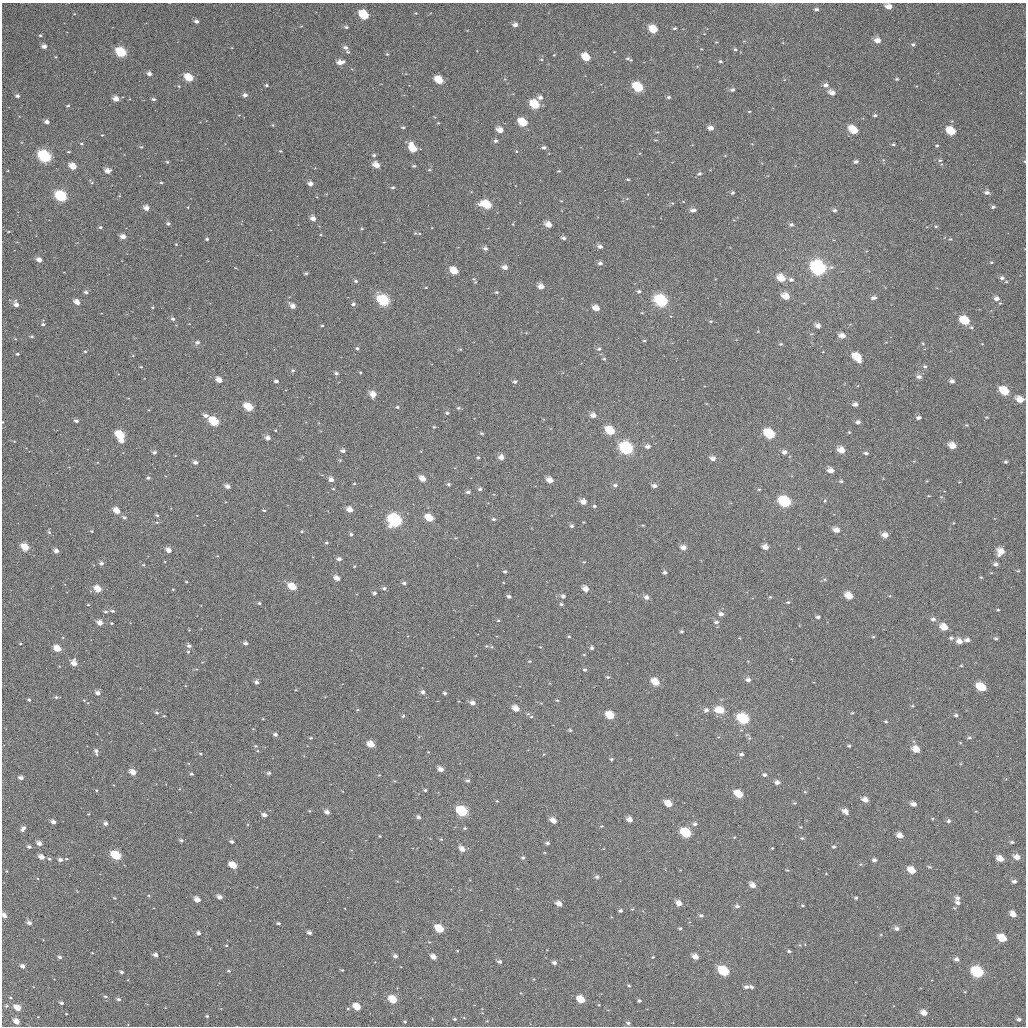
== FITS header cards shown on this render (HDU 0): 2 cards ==
NAXIS1  =                 1024
NAXIS2  =                 1024

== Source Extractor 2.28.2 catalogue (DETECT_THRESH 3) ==
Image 1024 x 1024 px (HDU 0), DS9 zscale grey, 1 PNG px = 1 image px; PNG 1028 x 1028 px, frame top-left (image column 1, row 1024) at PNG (2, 3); no overlay
Background 953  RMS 36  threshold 107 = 3 sigma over >= 5 px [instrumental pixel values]
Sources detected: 492; all 492 listed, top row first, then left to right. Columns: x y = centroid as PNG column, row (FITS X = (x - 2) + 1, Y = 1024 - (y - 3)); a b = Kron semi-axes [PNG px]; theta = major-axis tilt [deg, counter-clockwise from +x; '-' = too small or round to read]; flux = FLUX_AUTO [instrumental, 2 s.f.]
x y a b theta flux
888 6 5 4 - 18000
816 9 6 5 - 5100
416 13 4 4 - 2200
74 14 4 3 - 1800
364 15 7 5 -38 110000
196 21 5 4 - 7400
515 25 5 4 - 9700
346 27 5 3 - 4100
675 28 4 3 - 3300
653 29 6 5 - 48000
40 35 4 3 - 2500
877 40 6 5 - 17000
716 42 3 3 - 2000
913 44 5 4 - 3800
44 46 5 4 - 12000
346 48 6 5 - 7600
735 49 4 4 - 3300
477 51 2 2 - 1400
121 52 7 5 -33 120000
348 52 5 3 - 3000
387 54 4 4 - 2500
554 55 3 3 - 1700
56 57 3 3 - 1900
586 57 6 5 - 53000
541 59 4 3 - 1900
631 60 7 5 -13 3900
720 61 4 3 - 3200
340 62 7 4 10 18000
149 74 5 4 - 10000
189 78 6 5 - 60000
897 79 4 4 - 3100
439 80 6 5 - 62000
267 85 4 4 - 3100
826 85 6 5 - 8600
179 86 4 4 - 2200
638 87 7 5 -36 120000
732 90 5 4 - 5200
832 93 6 5 - 15000
245 95 4 4 - 7800
17 96 5 4 - 6100
540 97 5 5 - 8700
668 97 5 4 - 3800
116 99 5 4 - 20000
154 99 4 4 - 4800
535 104 7 5 -34 85000
68 106 4 3 - 3100
749 111 3 2 - 1800
239 115 3 3 - 1400
875 115 4 4 - 4200
47 122 4 3 - 11000
523 122 6 5 - 76000
438 123 3 3 - 1800
273 125 4 3 - 2200
403 127 5 4 - 3100
851 127 7 5 3 14000
711 128 5 4 - 13000
500 130 5 4 - 21000
854 131 6 4 -3 36000
951 131 7 5 -31 55000
657 132 4 3 - 2100
102 135 3 3 - 1700
496 141 5 5 - 5200
81 143 4 3 - 2100
411 143 6 5 - 9100
893 144 4 3 - 2800
937 145 4 4 - 2400
141 147 4 3 - 2700
544 148 4 4 - 5900
413 149 6 4 -25 51000
280 151 4 4 - 1900
68 152 3 2 - 2600
374 155 4 4 - 4300
44 156 7 5 -36 330000
940 160 5 5 - 3600
1025 161 4 2 - 1700
167 162 4 3 - 3200
856 162 4 4 - 5200
376 165 6 4 -33 25000
73 166 5 4 - 36000
414 166 4 3 - 3300
430 170 4 4 - 2600
108 171 5 4 - 15000
559 171 4 3 - 2400
699 174 6 5 - 4600
628 180 5 3 - 2500
161 182 4 3 - 2700
92 183 5 3 - 2600
310 184 5 4 - 12000
393 188 4 4 - 3600
987 192 7 5 -3 7400
732 193 5 4 - 4000
61 196 7 5 -33 200000
486 205 8 5 -18 98000
188 207 3 2 - 1600
993 207 5 4 - 4200
146 208 5 4 - 17000
693 210 7 4 7 8300
834 210 6 5 - 5200
313 219 5 4 - 14000
168 224 4 4 - 4700
548 225 5 4 - 21000
791 225 5 4 - 4800
936 226 4 3 - 2400
100 227 4 4 - 3200
362 229 4 4 - 2300
415 233 5 4 - 2400
321 235 4 2 - 1900
123 237 4 4 - 16000
564 238 5 3 - 6300
207 239 4 3 - 3900
950 239 4 4 - 2100
176 244 3 3 - 1800
600 247 5 4 - 8000
485 249 5 4 - 6800
39 260 4 4 - 16000
991 262 4 4 - 2300
600 263 6 5 - 6700
505 267 5 4 - 14000
818 267 8 6 -32 880000
454 271 6 5 - 47000
306 273 4 3 - 3900
781 278 7 6 - 37000
1002 278 6 5 - 6800
474 279 5 4 - 2700
791 280 6 5 - 6300
356 281 5 4 - 4100
475 282 3 2 - 2000
541 286 5 5 - 17000
426 288 3 2 - 1700
639 291 5 4 - 4800
86 292 5 4 - 5400
497 292 5 4 - 2900
786 296 6 5 - 32000
873 298 7 5 9 6800
996 298 7 6 - 10000
383 300 7 6 - 180000
661 300 8 6 -32 260000
77 302 5 4 - 18000
16 304 6 4 -65 13000
353 304 5 4 - 5000
292 306 5 4 - 15000
153 307 4 3 - 2200
596 308 5 4 - 24000
642 313 5 3 - 1800
173 319 4 4 - 5300
965 320 7 5 -30 92000
711 321 4 3 - 2300
43 324 4 3 - 4200
322 325 3 3 - 2300
818 326 5 4 - 11000
842 336 7 5 -10 15000
32 337 4 3 - 3100
16 339 4 3 - 1900
644 340 4 3 - 2300
687 340 2 2 - 1200
197 342 6 5 - 6100
923 343 4 4 - 2200
781 344 5 4 - 2800
357 348 4 3 - 3900
460 349 4 3 - 2300
599 349 5 4 - 4000
85 352 4 3 - 2600
17 354 3 3 - 3700
857 357 7 5 -43 69000
604 359 5 4 - 2900
925 366 5 4 - 3700
141 367 3 3 - 2100
293 371 4 4 - 3900
360 372 3 3 - 2300
336 373 4 3 - 5400
919 377 6 5 - 7900
219 380 5 4 - 20000
276 381 4 3 - 6500
952 381 5 4 - 7000
515 382 5 4 - 4700
1004 391 7 5 -33 64000
373 394 5 5 - 24000
1020 399 6 5 - 25000
855 404 5 4 - 8400
248 407 6 5 - 61000
397 407 4 3 - 3100
458 408 5 4 - 3400
447 413 4 3 - 3900
593 415 5 5 - 14000
206 416 6 4 -24 8900
987 417 4 3 - 2000
919 418 5 4 - 6300
76 421 4 3 - 6100
214 421 6 5 - 120000
3 422 2 2 - 1800
858 422 5 4 - 6900
966 425 5 4 - 2400
434 427 4 3 - 2600
275 430 3 2 - 1600
610 430 7 5 -32 97000
849 432 4 4 - 2300
482 433 5 3 - 3200
769 434 7 5 -31 170000
120 435 6 5 - 100000
268 438 4 4 - 11000
14 441 3 3 - 1600
122 441 5 3 - 11000
648 446 5 5 - 8800
952 446 6 4 -17 27000
626 448 7 6 - 290000
841 450 6 5 - 26000
343 451 4 4 - 7700
154 452 4 4 - 5900
784 452 6 5 - 8600
866 453 5 3 - 5200
501 457 5 5 - 15000
478 458 4 4 - 3100
713 458 6 5 - 12000
340 460 5 4 - 2500
195 462 5 4 - 7800
1006 462 4 4 - 3200
831 470 6 5 - 16000
148 478 5 4 - 3700
331 479 5 5 - 11000
422 479 5 4 - 21000
550 480 5 4 - 19000
841 481 5 3 - 3900
354 484 4 2 - 1800
449 484 4 4 - 4100
615 485 5 4 - 5300
228 486 5 4 - 10000
654 486 6 4 -3 7900
333 489 4 3 - 1900
480 489 4 3 - 4900
759 489 4 4 - 2700
468 492 5 4 - 5000
929 496 4 2 - 1600
785 501 7 5 -31 330000
825 501 5 4 - 2600
583 502 6 5 - 17000
594 506 4 3 - 3800
350 510 5 4 - 21000
117 511 5 4 - 29000
264 511 4 3 - 2400
157 515 5 4 - 3700
124 517 5 4 - 4600
429 518 6 4 -29 49000
494 519 4 3 - 4400
395 520 7 6 - 530000
157 522 4 4 - 2500
953 523 3 2 - 1600
643 525 3 2 - 2100
572 526 4 4 - 5800
836 530 6 5 - 17000
92 531 4 3 - 2000
302 531 4 3 - 2500
49 532 5 5 - 4100
351 534 4 4 - 4200
885 535 6 5 - 16000
456 538 4 3 - 1800
327 543 4 3 - 3400
25 547 6 4 -33 48000
683 547 6 5 - 14000
765 547 5 4 - 16000
169 550 5 4 - 14000
56 551 5 4 - 11000
1001 551 7 6 - 27000
339 559 4 4 - 7600
101 563 5 4 - 7000
996 564 5 4 - 6600
143 565 5 4 - 2900
354 566 3 3 - 1900
1018 571 4 4 - 2500
505 572 5 4 - 3400
665 572 4 4 - 5400
981 577 5 3 - 2000
337 578 5 4 - 16000
186 582 3 2 - 2100
404 583 4 3 - 5500
292 587 6 4 -28 52000
384 588 5 4 - 5400
98 589 5 4 - 35000
586 589 5 4 - 20000
374 593 4 3 - 5000
509 596 4 3 - 5800
563 596 5 4 - 6200
849 596 6 5 - 33000
647 597 6 5 - 9700
770 597 4 3 - 2500
788 602 5 4 - 3100
259 603 4 3 - 3900
561 604 5 4 - 3500
88 605 4 3 - 2000
998 610 3 3 - 2200
113 611 5 4 - 4100
106 612 5 4 - 4100
721 614 5 4 - 9000
818 617 4 3 - 5900
933 619 6 5 - 6600
498 620 4 4 - 2200
716 622 6 4 7 5500
100 623 5 4 - 17000
112 623 3 3 - 2200
944 627 6 5 - 31000
682 631 4 4 - 3300
569 636 4 4 - 2700
873 637 4 4 - 2700
951 638 6 4 0 4700
996 638 4 4 - 3700
967 640 5 4 - 9100
959 641 6 5 - 15000
246 643 5 4 - 5800
20 644 3 2 - 2100
189 646 5 4 - 7100
486 646 5 4 - 2600
492 647 5 3 - 2100
592 648 3 3 - 5000
57 649 5 4 - 40000
188 651 4 4 - 2700
584 655 5 3 - 1700
529 661 4 3 - 2500
74 663 5 5 - 19000
961 666 4 3 - 1900
585 670 4 4 - 4000
608 677 4 4 - 3400
748 680 5 4 - 9200
257 682 5 4 - 7800
655 682 6 5 - 39000
981 687 7 5 -28 73000
423 692 4 4 - 7400
98 693 5 4 - 10000
445 693 4 3 - 4300
56 697 5 4 - 4100
29 700 3 3 - 3800
84 700 3 3 - 1700
557 700 4 4 - 2300
473 703 5 4 - 13000
912 706 4 4 - 2600
516 709 5 4 - 27000
357 710 4 3 - 2000
706 710 6 5 - 7800
720 710 9 6 -10 43000
157 713 5 4 - 3800
852 713 4 3 - 2000
610 715 6 5 - 62000
956 715 5 4 - 4000
164 716 4 2 - 1800
403 716 4 4 - 3500
743 719 7 6 - 170000
886 721 4 3 - 2900
570 730 3 3 - 3300
275 734 5 4 - 6800
969 737 6 4 -14 3500
311 738 4 3 - 2900
749 738 6 4 90 3200
371 744 6 4 -17 29000
256 746 5 4 - 3000
849 746 3 3 - 3200
916 749 6 5 - 28000
96 751 7 4 -80 8700
258 751 4 4 - 2600
201 754 4 3 - 2600
742 754 5 4 - 5300
611 759 3 3 - 3400
441 769 5 4 - 14000
133 772 5 4 - 22000
269 773 5 4 - 4500
191 774 4 3 - 3900
379 775 3 3 - 1500
765 775 4 4 - 5200
21 778 4 3 - 8300
468 780 5 4 - 4800
777 782 5 4 - 9600
97 790 4 4 - 2400
425 790 3 3 - 3300
1010 791 3 2 - 1600
805 792 5 3 - 2100
739 794 6 5 - 52000
865 800 6 5 - 14000
497 801 4 3 - 2000
794 803 4 4 - 2700
668 804 6 4 -30 33000
914 804 5 4 - 11000
462 811 7 5 -31 210000
845 811 6 4 -30 14000
327 812 4 3 - 11000
89 814 3 2 - 1800
264 815 5 4 - 9700
418 817 4 4 - 6300
629 819 5 4 - 14000
553 821 6 4 -34 19000
949 821 5 4 - 5100
53 822 4 3 - 10000
106 823 5 4 - 7800
695 824 5 4 - 5300
602 826 3 3 - 2000
801 827 4 3 - 1700
465 828 4 3 - 3100
23 829 6 4 59 9800
686 833 7 5 -34 160000
900 835 5 4 - 17000
380 836 2 2 - 2300
734 837 4 3 - 1800
802 838 4 4 - 3100
441 839 4 4 - 2400
181 840 4 3 - 4700
232 841 4 3 - 5600
1012 842 4 4 - 3400
39 843 5 4 - 13000
547 843 4 3 - 5000
834 846 4 4 - 3600
29 847 4 3 - 5500
772 848 3 3 - 1600
462 849 6 4 -30 16000
116 855 6 5 - 130000
41 857 5 4 - 19000
1017 857 6 5 - 15000
523 858 4 4 - 4600
49 859 5 4 - 3300
1000 859 6 4 -30 22000
60 860 5 4 - 8200
874 860 4 4 - 6500
233 865 6 4 -31 51000
929 867 5 3 - 2800
787 870 4 3 - 2100
912 870 6 5 - 41000
6 871 4 3 - 1800
597 877 5 5 - 5400
1014 881 5 4 - 6500
753 885 5 4 - 17000
230 888 2 2 - 1800
149 895 4 3 - 2300
220 897 4 3 - 12000
115 898 3 3 - 2300
856 898 4 3 - 3800
957 898 6 5 - 7200
197 900 5 4 - 22000
679 903 5 4 - 18000
958 903 6 4 -17 6700
559 904 5 4 - 16000
803 905 4 3 - 2700
737 906 5 4 - 5900
955 908 4 3 - 1800
632 909 4 3 - 2100
620 911 4 4 - 4400
1013 914 6 4 -54 16000
4 915 6 4 -58 11000
701 915 5 5 - 4500
29 923 5 4 - 8000
278 923 4 3 - 4200
680 928 4 3 - 3000
897 928 6 5 - 7900
440 929 6 4 -33 99000
198 933 4 4 - 6400
309 933 4 3 - 7900
1002 938 7 5 -30 60000
226 945 4 3 - 1900
800 945 5 3 - 2000
789 951 4 3 - 3700
156 955 4 3 - 9900
395 956 4 3 - 6900
60 957 4 3 - 5500
433 957 5 4 - 18000
653 957 3 2 - 2100
695 957 5 4 - 17000
956 959 4 4 - 7500
500 961 5 4 - 6200
554 962 5 4 - 6700
23 966 4 3 - 9400
342 970 3 3 - 1900
229 971 4 4 - 3300
724 971 7 5 -32 180000
122 972 3 3 - 5000
977 972 7 6 - 210000
629 985 5 4 - 3000
746 987 6 4 -4 6500
752 987 5 3 - 4900
106 996 5 4 - 3400
119 999 4 4 - 5400
393 999 6 5 - 60000
581 999 6 5 - 46000
639 1001 4 4 - 3300
62 1003 4 3 - 5500
7 1006 5 4 - 3100
357 1007 6 4 -30 50000
18 1008 5 4 - 37000
348 1009 4 3 - 2100
924 1013 5 4 - 17000
66 1014 2 2 - 1900
207 1016 3 3 - 3000
38 1017 2 2 - 1100
464 1018 4 2 - 1400
455 1019 4 3 - 3200
1019 1019 4 3 - 6300
16 1021 5 4 - 22000
487 1021 3 3 - 1600
628 1023 5 3 - 4700
At the frame edge (FLAGS 8, measured only in part): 4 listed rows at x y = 888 6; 1025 161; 3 422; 4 915

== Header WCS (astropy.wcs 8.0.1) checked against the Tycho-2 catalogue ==
Header WCS as astropy/WCSLIB reads it (applying the file's SIP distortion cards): RA---TAN-SIP/DEC--TAN-SIP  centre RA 01:35:09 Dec +04:18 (23.79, +4.29 deg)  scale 8.66 arcsec/px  FOV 147.9' x 147.9'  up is +179 deg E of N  parity flipped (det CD > 0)
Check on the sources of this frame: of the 60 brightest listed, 60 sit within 11.5 arcsec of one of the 180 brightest Tycho-2 stars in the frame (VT <= 12.51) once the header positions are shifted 4.83 arcsec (3.74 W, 3.06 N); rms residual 3.83 arcsec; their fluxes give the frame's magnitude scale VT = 22.12 - 2.5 log10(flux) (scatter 0.17 mag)
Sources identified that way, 172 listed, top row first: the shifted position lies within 11.5 arcsec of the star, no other Tycho-2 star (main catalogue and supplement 1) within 23.0 arcsec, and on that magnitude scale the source's flux lands within +1.5 / -3 mag of the star's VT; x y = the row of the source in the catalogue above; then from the Tycho-2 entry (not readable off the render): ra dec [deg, ICRS J2000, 3 dp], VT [Tycho-2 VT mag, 2 dp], TYC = Tycho-2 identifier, HIP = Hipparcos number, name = IAU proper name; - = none
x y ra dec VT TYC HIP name
888 6 22.908 +3.053 11.18 31-100-1 - -
364 15 24.170 +3.099 9.72 31-176-1 - -
653 29 23.473 +3.120 10.28 31-106-1 - -
877 40 22.932 +3.135 11.36 31-111-1 - -
44 46 24.939 +3.191 12.01 31-312-1 - -
121 52 24.753 +3.202 9.30 31-320-1 - -
586 57 23.633 +3.191 10.39 31-122-1 - -
340 62 24.226 +3.215 11.99 31-314-1 - -
189 78 24.589 +3.260 10.00 31-285-1 - -
439 80 23.986 +3.253 10.37 31-1211-1 - -
638 87 23.506 +3.260 9.34 31-1127-1 - -
732 90 23.279 +3.260 12.62 31-1118-1 - -
832 93 23.039 +3.263 11.81 31-127-1 - -
245 95 24.453 +3.298 12.48 31-202-1 - -
116 99 24.764 +3.314 11.58 31-329-1 - -
535 104 23.754 +3.307 9.67 31-1154-1 - -
875 115 22.935 +3.315 12.78 31-130-1 - -
47 122 24.929 +3.373 11.94 31-228-1 - -
523 122 23.782 +3.351 10.07 31-1060-1 - -
500 130 23.836 +3.370 11.51 31-1181-1 - -
854 131 22.984 +3.354 10.51 31-1099-1 - -
951 131 22.750 +3.349 10.11 31-133-1 - -
413 149 24.046 +3.419 10.66 31-1157-1 - -
44 156 24.933 +3.456 8.21 31-1186-1 7747 -
376 165 24.133 +3.461 11.04 31-1100-1 - -
73 166 24.864 +3.479 10.84 31-1111-1 - -
108 171 24.781 +3.488 11.94 31-1121-1 - -
310 184 24.291 +3.508 11.52 31-1173-1 - -
61 196 24.892 +3.551 8.76 31-1057-1 7732 -
486 205 23.865 +3.550 9.81 31-1216-1 - -
146 208 24.685 +3.575 11.54 31-1198-1 - -
168 224 24.633 +3.612 12.66 31-591-1 - -
548 225 23.716 +3.595 11.07 31-632-1 - -
123 237 24.741 +3.645 11.44 31-856-1 - -
39 260 24.942 +3.704 11.53 31-514-1 - -
505 267 23.819 +3.700 11.62 31-405-1 - -
818 267 23.062 +3.685 7.58 31-683-1 7156 -
454 271 23.940 +3.711 10.49 31-488-1 - -
781 278 23.151 +3.713 10.70 31-654-1 - -
1002 278 22.620 +3.699 12.20 31-1004-1 - -
541 286 23.731 +3.744 11.21 31-676-1 - -
786 296 23.139 +3.756 10.78 31-918-1 - -
996 298 22.632 +3.749 11.76 31-1016-1 - -
383 300 24.110 +3.786 8.66 31-919-1 7491 -
661 300 23.440 +3.772 8.31 31-740-1 7281 -
77 302 24.848 +3.805 11.22 31-580-1 - -
16 304 24.995 +3.814 11.90 31-905-1 - -
353 304 24.183 +3.795 12.17 31-548-1 - -
292 306 24.329 +3.803 11.52 31-871-1 - -
596 308 23.596 +3.793 11.47 31-428-1 - -
173 319 24.617 +3.840 12.65 31-675-1 - -
965 320 22.707 +3.805 9.90 31-941-1 - -
818 326 23.061 +3.824 12.00 31-612-1 - -
842 336 23.002 +3.847 11.62 31-339-1 - -
857 357 22.965 +3.898 10.31 31-636-1 - -
1004 391 22.607 +3.972 9.86 31-992-1 - -
373 394 24.130 +4.012 11.84 31-510-1 - -
1020 399 22.570 +3.991 10.73 31-960-1 - -
855 404 22.967 +4.012 12.23 31-447-1 - -
248 407 24.430 +4.049 9.94 31-711-1 - -
593 415 23.598 +4.051 11.80 31-824-1 - -
919 418 22.814 +4.040 12.45 31-913-1 - -
76 421 24.845 +4.090 12.37 31-534-1 - -
214 421 24.512 +4.086 9.54 31-884-1 - -
610 430 23.556 +4.088 9.78 31-504-1 - -
769 434 23.171 +4.087 9.21 31-803-1 - -
120 435 24.738 +4.122 9.80 31-722-1 - -
122 441 24.735 +4.136 11.49 31-628-1 - -
648 446 23.465 +4.123 12.46 31-600-1 - -
952 446 22.729 +4.106 10.99 31-986-1 - -
626 448 23.516 +4.129 8.21 31-396-1 7307 -
841 450 22.997 +4.123 10.66 31-651-1 - -
343 451 24.201 +4.149 11.77 31-601-1 - -
866 453 22.939 +4.128 12.20 31-631-1 - -
501 457 23.818 +4.157 11.36 31-685-1 - -
713 458 23.307 +4.149 12.00 31-696-1 - -
195 462 24.556 +4.185 12.31 31-655-1 - -
831 470 23.022 +4.172 10.73 31-852-1 - -
331 479 24.227 +4.219 11.93 31-802-1 - -
422 479 24.006 +4.213 11.15 31-704-1 - -
550 480 23.699 +4.210 11.31 31-693-1 - -
785 501 23.131 +4.250 8.62 31-434-1 - -
583 502 23.617 +4.260 11.16 31-697-1 - -
350 510 24.180 +4.291 11.22 31-799-1 - -
117 511 24.742 +4.305 11.10 31-525-1 - -
429 518 23.988 +4.307 10.48 31-826-1 - -
836 530 23.006 +4.315 11.27 31-349-1 - -
885 535 22.888 +4.325 11.18 31-781-1 - -
25 547 24.962 +4.397 10.25 31-354-1 - -
683 547 23.374 +4.365 11.57 31-614-1 - -
765 547 23.176 +4.359 11.28 31-717-1 - -
56 551 24.887 +4.404 12.51 31-421-1 - -
1001 551 22.607 +4.357 11.30 31-1018-1 - -
996 564 22.620 +4.388 12.49 31-953-1 - -
337 578 24.208 +4.457 11.70 31-546-1 - -
404 583 24.047 +4.465 12.00 31-647-1 - -
292 587 24.314 +4.480 10.47 31-759-1 - -
98 589 24.785 +4.494 10.61 31-478-1 - -
586 589 23.607 +4.470 10.91 31-816-1 - -
509 596 23.792 +4.491 12.89 31-487-1 - -
849 596 22.972 +4.473 10.50 31-738-1 - -
647 597 23.460 +4.487 11.77 31-590-1 - -
721 614 23.279 +4.522 11.59 31-497-1 - -
933 619 22.768 +4.524 12.02 31-383-1 - -
100 623 24.778 +4.575 11.76 31-553-1 - -
944 627 22.740 +4.543 10.48 31-584-1 7055 -
967 640 22.685 +4.572 11.97 31-967-1 - -
189 646 24.562 +4.626 12.09 31-677-1 - -
57 649 24.879 +4.639 10.62 31-695-1 - -
74 663 24.838 +4.674 11.01 31-406-1 - -
748 680 23.211 +4.679 12.20 31-515-1 - -
257 682 24.397 +4.711 11.97 31-462-1 - -
655 682 23.434 +4.691 10.39 31-689-1 - -
981 687 22.648 +4.686 9.90 31-991-1 - -
98 693 24.780 +4.743 11.65 31-384-1 - -
516 709 23.770 +4.762 10.76 31-804-1 - -
706 710 23.311 +4.755 11.94 31-883-1 - -
720 710 23.275 +4.755 10.84 31-757-1 - -
610 715 23.541 +4.773 10.30 31-773-1 - -
743 719 23.220 +4.774 8.75 31-507-1 7210 -
275 734 24.350 +4.835 11.92 31-732-1 - -
371 744 24.117 +4.855 10.89 31-644-1 - -
916 749 22.801 +4.839 10.96 31-508-1 - -
96 751 24.782 +4.883 12.40 31-731-1 - -
441 769 23.948 +4.911 11.69 31-602-1 - -
133 772 24.691 +4.933 11.11 31-571-1 - -
777 782 23.136 +4.925 11.75 31-420-1 - -
739 794 23.228 +4.956 10.07 31-709-1 - -
865 800 22.922 +4.962 11.22 31-532-1 - -
668 804 23.396 +4.982 10.91 31-355-1 - -
462 811 23.894 +5.011 8.87 34-781-1 7414 -
845 811 22.971 +4.990 12.59 31-519-1 - -
327 812 24.221 +5.019 11.87 34-806-1 - -
264 815 24.372 +5.029 12.29 34-891-1 - -
629 819 23.490 +5.023 12.23 34-771-1 - -
686 833 23.353 +5.052 9.30 34-958-1 - -
900 835 22.837 +5.046 11.34 34-846-1 - -
39 843 24.914 +5.109 11.57 34-840-1 - -
116 855 24.726 +5.134 9.23 34-763-1 - -
41 857 24.908 +5.141 11.30 34-764-1 - -
1017 857 22.553 +5.092 11.22 34-1119-1 - -
1000 859 22.593 +5.097 10.98 34-1107-1 - -
233 865 24.445 +5.153 10.50 34-586-1 - -
912 870 22.806 +5.130 10.84 34-686-1 - -
753 885 23.189 +5.174 11.11 34-697-1 - -
220 897 24.476 +5.229 11.53 34-904-1 - -
197 900 24.530 +5.237 11.37 34-939-1 - -
679 903 23.366 +5.221 11.21 34-702-1 - -
958 903 22.693 +5.205 12.06 34-1031-1 - -
559 904 23.656 +5.228 11.61 34-886-1 - -
680 928 23.362 +5.282 12.88 34-627-1 - -
897 928 22.840 +5.270 12.20 34-947-1 - -
440 929 23.943 +5.295 10.11 34-868-1 - -
1002 938 22.584 +5.288 10.10 34-1065-1 - -
156 955 24.628 +5.371 12.08 34-516-1 - -
60 957 24.860 +5.381 11.93 34-827-1 - -
433 957 23.956 +5.362 11.30 34-658-1 - -
695 957 23.324 +5.349 12.59 34-799-1 - -
956 959 22.694 +5.341 11.31 34-999-1 - -
23 966 24.949 +5.405 11.81 34-734-1 - -
724 971 23.254 +5.382 9.01 34-867-1 7220 -
977 972 22.641 +5.371 8.58 34-1009-1 7029 -
752 987 23.187 +5.418 11.96 34-722-1 - -
393 999 24.053 +5.468 9.82 34-938-1 - -
581 999 23.597 +5.458 10.17 34-671-1 - -
62 1003 24.853 +5.491 13.22 34-866-1 - -
357 1007 24.139 +5.487 10.93 34-634-1 - -
18 1008 24.958 +5.505 10.69 34-610-1 - -
924 1013 22.769 +5.471 11.23 34-531-1 - -
1019 1019 22.541 +5.482 11.90 34-1099-1 - -
16 1021 24.961 +5.538 11.04 34-431-1 - -
628 1023 23.484 +5.512 12.50 34-602-1 - -